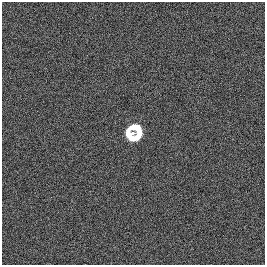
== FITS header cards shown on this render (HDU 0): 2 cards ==
NAXIS1  =                  263
NAXIS2  =                  263

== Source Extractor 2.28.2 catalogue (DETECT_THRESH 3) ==
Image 263 x 263 px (HDU 0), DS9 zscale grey, 1 PNG px = 1 image px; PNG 267 x 267 px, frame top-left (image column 1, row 263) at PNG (2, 2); no overlay
Background -8.22e-05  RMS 0.011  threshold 0.0322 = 3 sigma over >= 5 px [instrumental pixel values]
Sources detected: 3; all 3 listed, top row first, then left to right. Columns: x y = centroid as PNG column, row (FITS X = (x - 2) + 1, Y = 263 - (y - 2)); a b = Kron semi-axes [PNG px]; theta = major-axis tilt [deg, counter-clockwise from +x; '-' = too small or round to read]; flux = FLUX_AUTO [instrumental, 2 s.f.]
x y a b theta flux
135 127 8 5 -9 24
128 134 8 5 -74 12
137 136 10 5 40 36